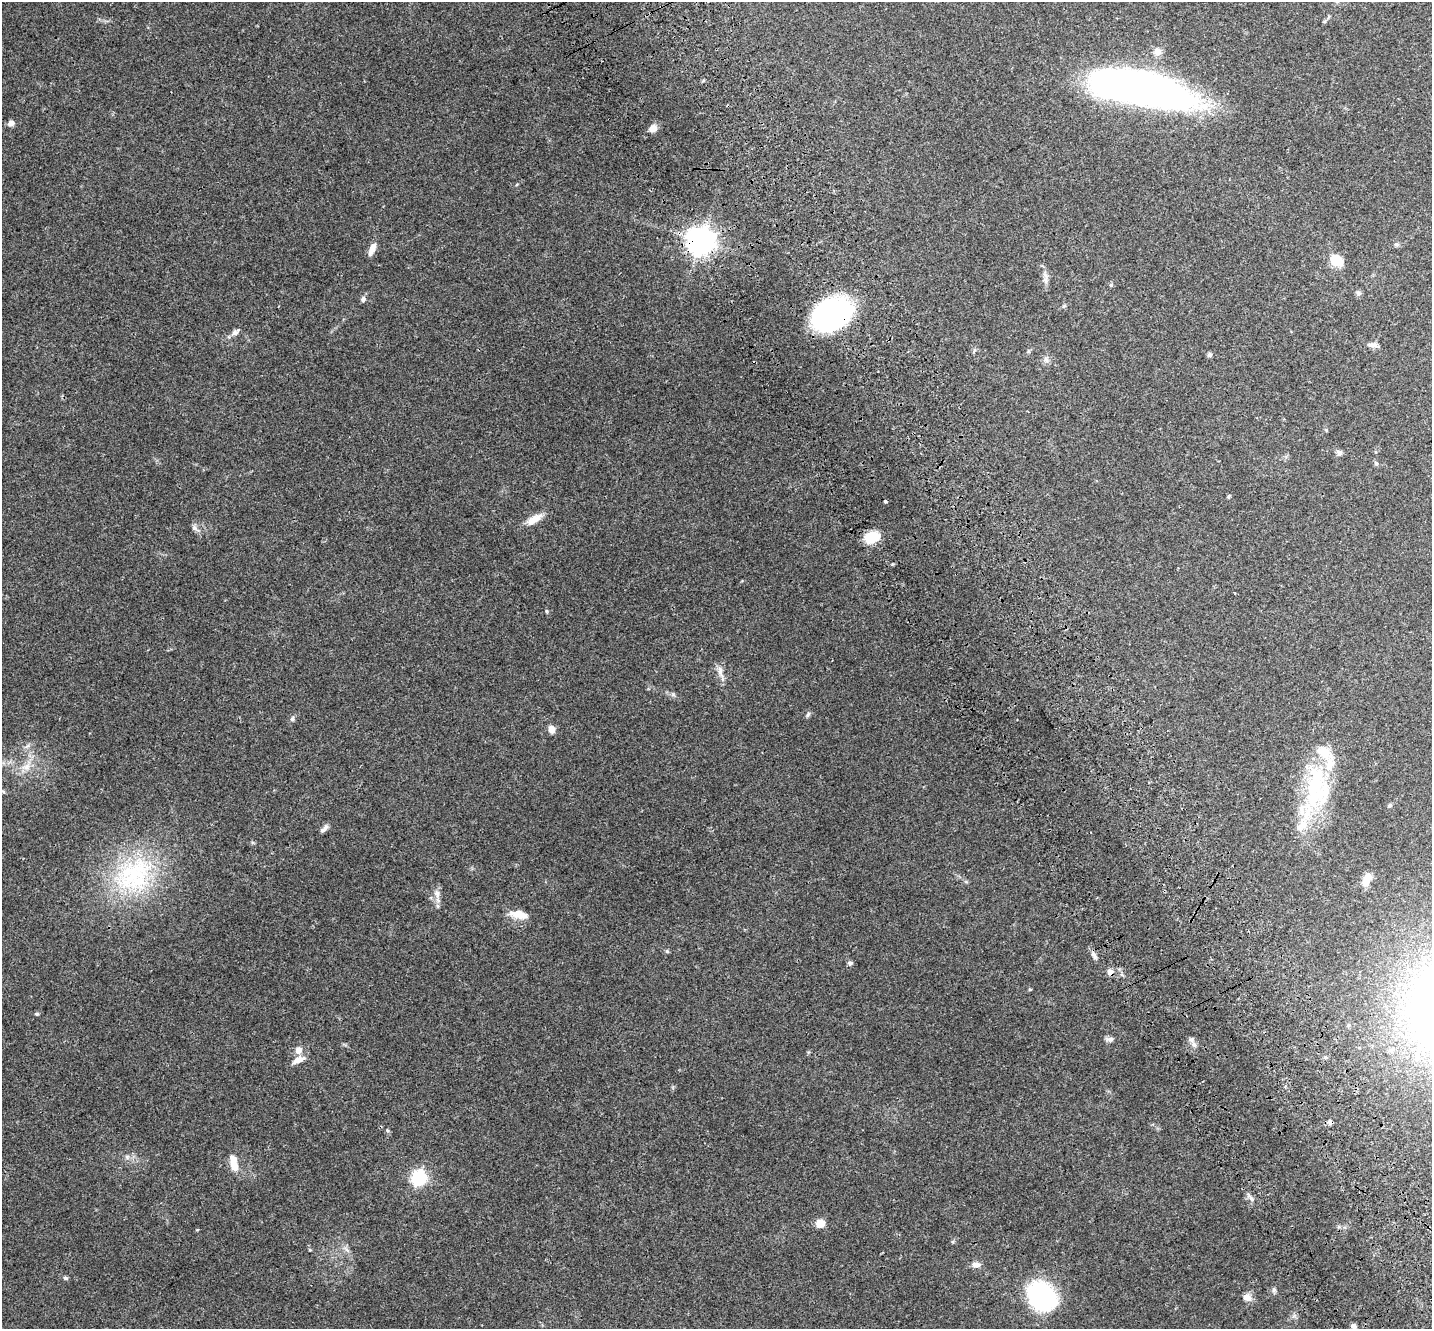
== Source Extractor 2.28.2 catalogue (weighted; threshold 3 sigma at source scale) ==
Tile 6 of 4 x 4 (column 2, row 2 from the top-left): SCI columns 1559-2988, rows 2959-4285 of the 5973 x 5859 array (HDU 1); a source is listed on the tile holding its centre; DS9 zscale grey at full resolution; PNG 1434 x 1331 px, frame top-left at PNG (2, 2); no overlay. Shown black and unused: <1% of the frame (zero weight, under 3 of 4 exposures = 9% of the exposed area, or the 3 px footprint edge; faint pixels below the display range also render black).
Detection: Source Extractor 2.28.2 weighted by HDU 2 'WHT'; one run over the whole footprint, this tile lists its part. Background 0.0697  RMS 0.0062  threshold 0.0279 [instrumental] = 3 sigma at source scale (4.5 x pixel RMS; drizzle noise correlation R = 1.50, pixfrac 1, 0.0396/0.0396 arcsec/px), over >= 5 px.
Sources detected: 76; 2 inside a brighter object's white glare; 2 cosmic-ray / hot-pixel residue — not listed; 7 inside a brighter listed object's ellipse — not listed separately; the other 65 listed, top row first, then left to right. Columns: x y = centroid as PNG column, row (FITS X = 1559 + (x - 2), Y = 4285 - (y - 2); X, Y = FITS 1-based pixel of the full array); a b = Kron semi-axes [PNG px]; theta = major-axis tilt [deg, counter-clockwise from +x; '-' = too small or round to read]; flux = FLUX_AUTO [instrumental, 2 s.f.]
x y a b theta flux
1158 52 11 9 -51 3.1
1139 89 92 26 -11 400
11 123 6 5 - 3.7
653 128 9 8 - 3.9
700 241 9 8 - 710
1396 244 6 4 -1 0.96
372 249 16 7 65 4.3
1336 260 11 8 -38 16
1046 280 14 5 90 2.5
1111 285 5 5 - 0.76
1358 293 7 5 -22 1.2
363 299 8 6 67 1.6
1064 306 5 5 - 0.71
833 314 38 26 19 120
235 332 12 7 30 2.4
1373 345 14 5 -3 2.6
1209 355 5 5 - 1.5
1046 359 9 6 -63 1.8
1339 453 8 7 - 1.9
1376 463 6 5 - 1
1229 496 5 4 - 0.7
536 519 19 11 34 6
194 528 7 6 - 1.6
872 537 11 8 16 23
546 611 6 4 -88 0.65
720 671 19 7 -80 3.9
808 714 8 5 63 1.1
292 719 7 5 76 1.3
551 729 10 7 -70 3.5
26 767 13 9 12 5
1315 786 54 24 75 50
3 791 5 4 - 0.66
1390 805 5 4 - 1.1
324 829 12 5 44 2.1
135 875 64 42 44 73
1366 880 15 9 66 6.1
437 894 11 7 -76 3.1
520 914 20 10 -15 7.1
667 951 6 4 -44 0.67
1094 956 10 6 -68 2
850 963 7 5 15 1.1
1110 972 8 7 - 2.8
1030 989 5 3 - 0.53
37 1014 6 4 20 0.77
1348 1025 6 4 23 0.89
1110 1039 9 6 -1 1.9
1194 1044 9 6 -50 1.9
298 1050 9 8 - 3.6
1391 1050 9 5 20 1.8
1326 1057 5 4 - 0.89
1417 1057 10 8 76 4.1
298 1060 15 7 25 4.9
387 1130 7 4 -46 0.83
127 1157 6 5 - 1.2
234 1166 18 8 -69 7.1
419 1178 6 6 - 120
1251 1199 8 6 -68 1.7
820 1223 6 5 - 13
310 1250 5 3 - 0.53
976 1265 11 7 -9 2.9
65 1278 6 5 - 1
1274 1290 6 5 - 1.1
1042 1297 21 16 -45 130
1247 1298 11 8 -21 4.1
1353 1326 6 6 - 1.9
Overlapping masked pixels (flux is a lower limit): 3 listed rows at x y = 700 241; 833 314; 1110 972
Unlisted compact peaks at least as high as the median listed source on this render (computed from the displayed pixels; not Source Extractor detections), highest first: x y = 673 694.